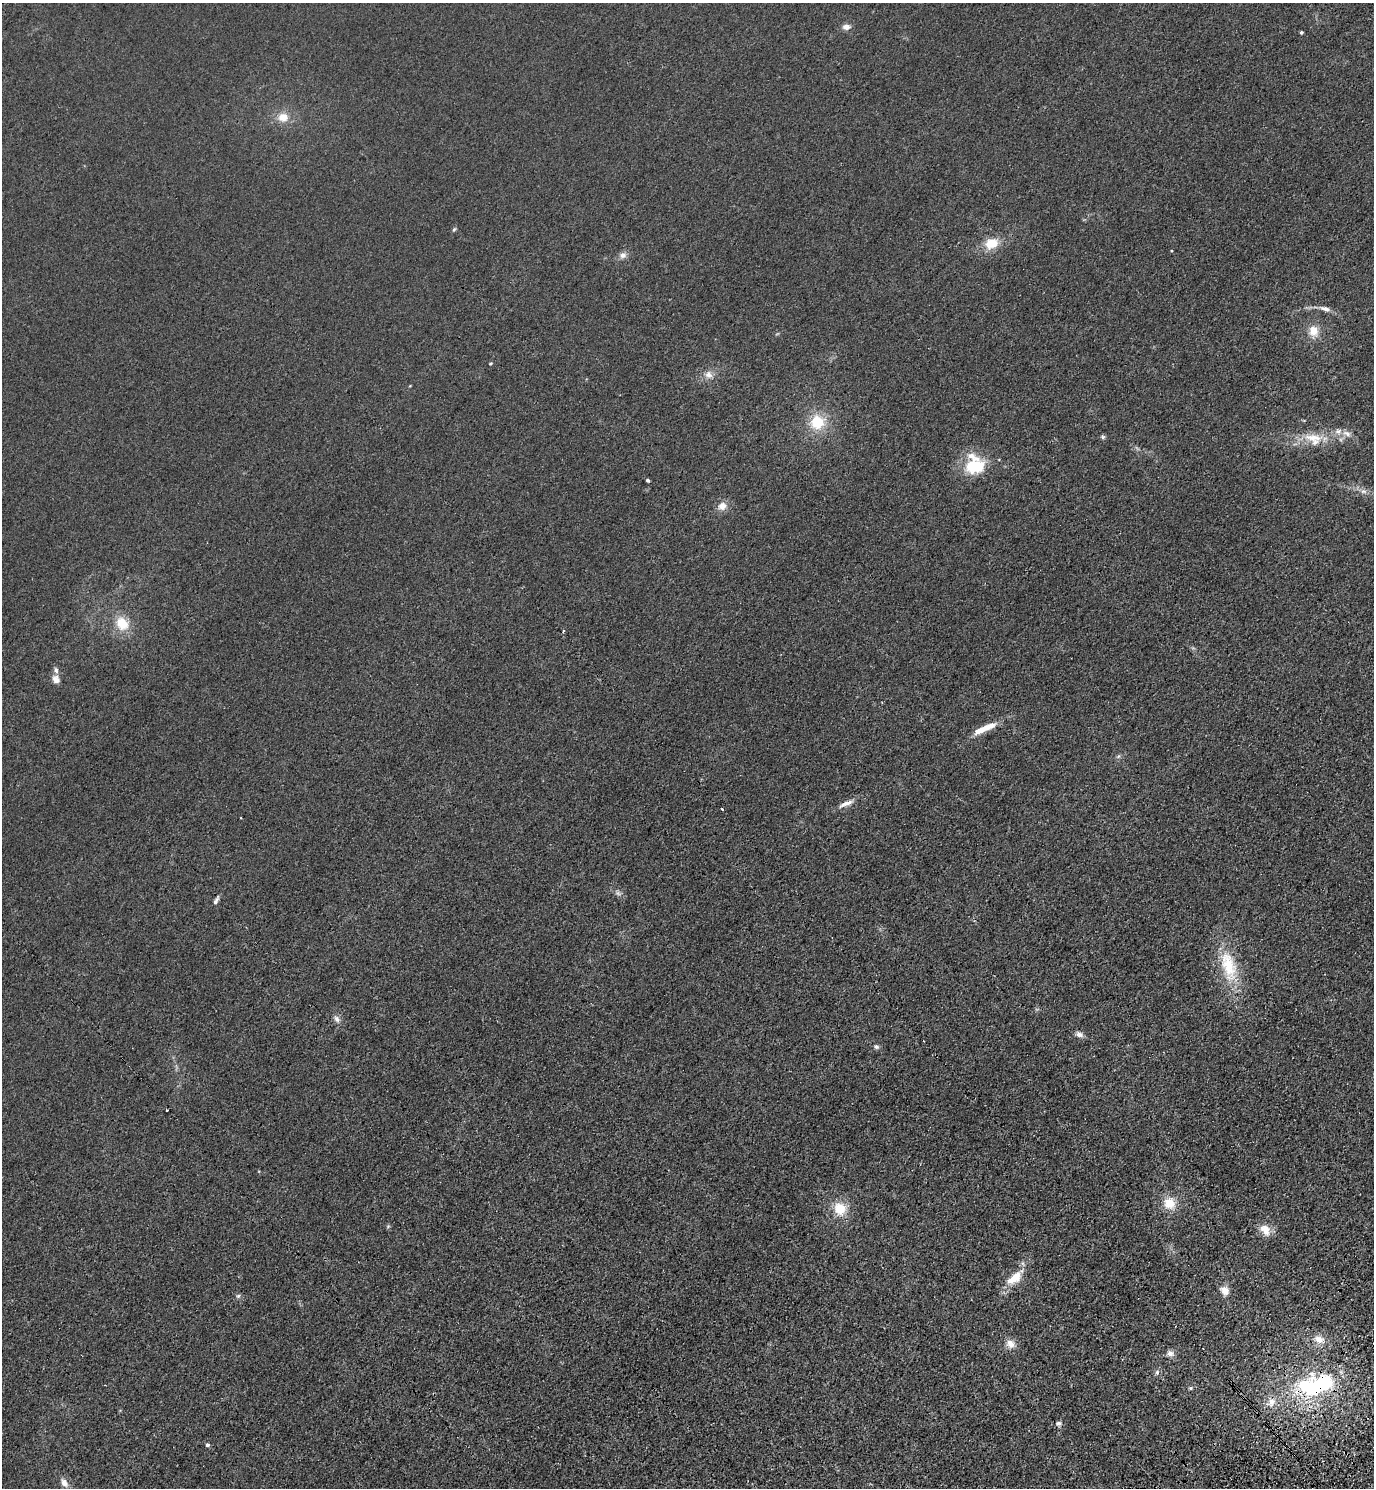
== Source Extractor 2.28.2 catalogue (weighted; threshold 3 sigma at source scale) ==
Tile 6 of 4 x 4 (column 2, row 2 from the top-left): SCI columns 1753-3124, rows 3058-4543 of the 6111 x 6115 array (HDU 1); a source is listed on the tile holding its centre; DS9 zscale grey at full resolution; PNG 1376 x 1490 px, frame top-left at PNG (2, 3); no overlay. Shown black and unused: <1% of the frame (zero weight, under 3 of 4 exposures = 6% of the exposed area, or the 3 px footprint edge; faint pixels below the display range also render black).
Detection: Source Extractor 2.28.2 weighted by HDU 2 'WHT'; one run over the whole footprint, this tile lists its part. Background 0.0215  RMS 0.0053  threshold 0.0238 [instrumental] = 3 sigma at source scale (4.5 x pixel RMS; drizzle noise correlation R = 1.50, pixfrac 1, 0.05/0.05 arcsec/px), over >= 5 px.
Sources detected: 55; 1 too faint to see at this stretch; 1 inside a brighter object's white glare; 1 cosmic-ray / hot-pixel residue — not listed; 5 inside a brighter listed object's ellipse — not listed separately; the other 47 listed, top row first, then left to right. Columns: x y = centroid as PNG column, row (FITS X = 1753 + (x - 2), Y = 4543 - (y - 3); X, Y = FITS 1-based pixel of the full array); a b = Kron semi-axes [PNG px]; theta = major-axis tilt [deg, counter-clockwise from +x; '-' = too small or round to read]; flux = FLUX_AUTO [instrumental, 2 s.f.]
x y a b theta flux
846 27 9 7 2 3
1301 32 3 3 - 0.76
283 117 14 12 4 6.6
454 229 6 5 - 0.75
991 243 16 12 19 10
623 255 9 8 - 2.6
1325 309 15 6 -18 3
1313 331 13 12 - 7.1
490 363 5 3 - 0.52
708 374 9 9 - 3.2
817 422 21 21 - 16
1347 434 13 7 -29 3
1103 437 6 5 - 0.89
1313 437 30 10 -6 11
974 466 22 15 4 22
647 480 3 3 - 1.1
1363 491 8 5 -10 1.8
722 506 11 10 - 4.3
122 623 19 15 -55 11
56 679 12 9 -56 3
980 730 18 7 24 6.9
1118 756 6 5 - 0.95
846 803 22 6 24 3.9
722 809 3 2 - 1.7
241 818 3 2 - 0.34
216 901 10 5 61 1.6
1228 966 47 19 -75 25
337 1019 10 6 -59 2.1
1079 1034 10 7 -27 2.4
876 1047 7 6 - 1.2
167 1110 3 3 - 1.3
1169 1203 16 15 - 9.1
840 1209 15 13 -55 11
1265 1230 16 11 -59 6
1015 1277 26 12 41 10
1225 1291 12 10 -57 4.1
238 1296 6 5 - 1
1319 1339 13 9 -27 5.2
1010 1344 12 10 -49 4.2
1170 1353 10 8 -1 2.4
1157 1372 7 6 - 1.4
1322 1384 36 27 3 49
1190 1388 5 5 - 0.68
1271 1402 14 11 54 5.2
1058 1423 8 6 -4 1.5
207 1445 5 4 - 0.96
64 1483 12 8 -57 3.3
Overlapping masked pixels (flux is a lower limit): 1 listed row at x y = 1322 1384